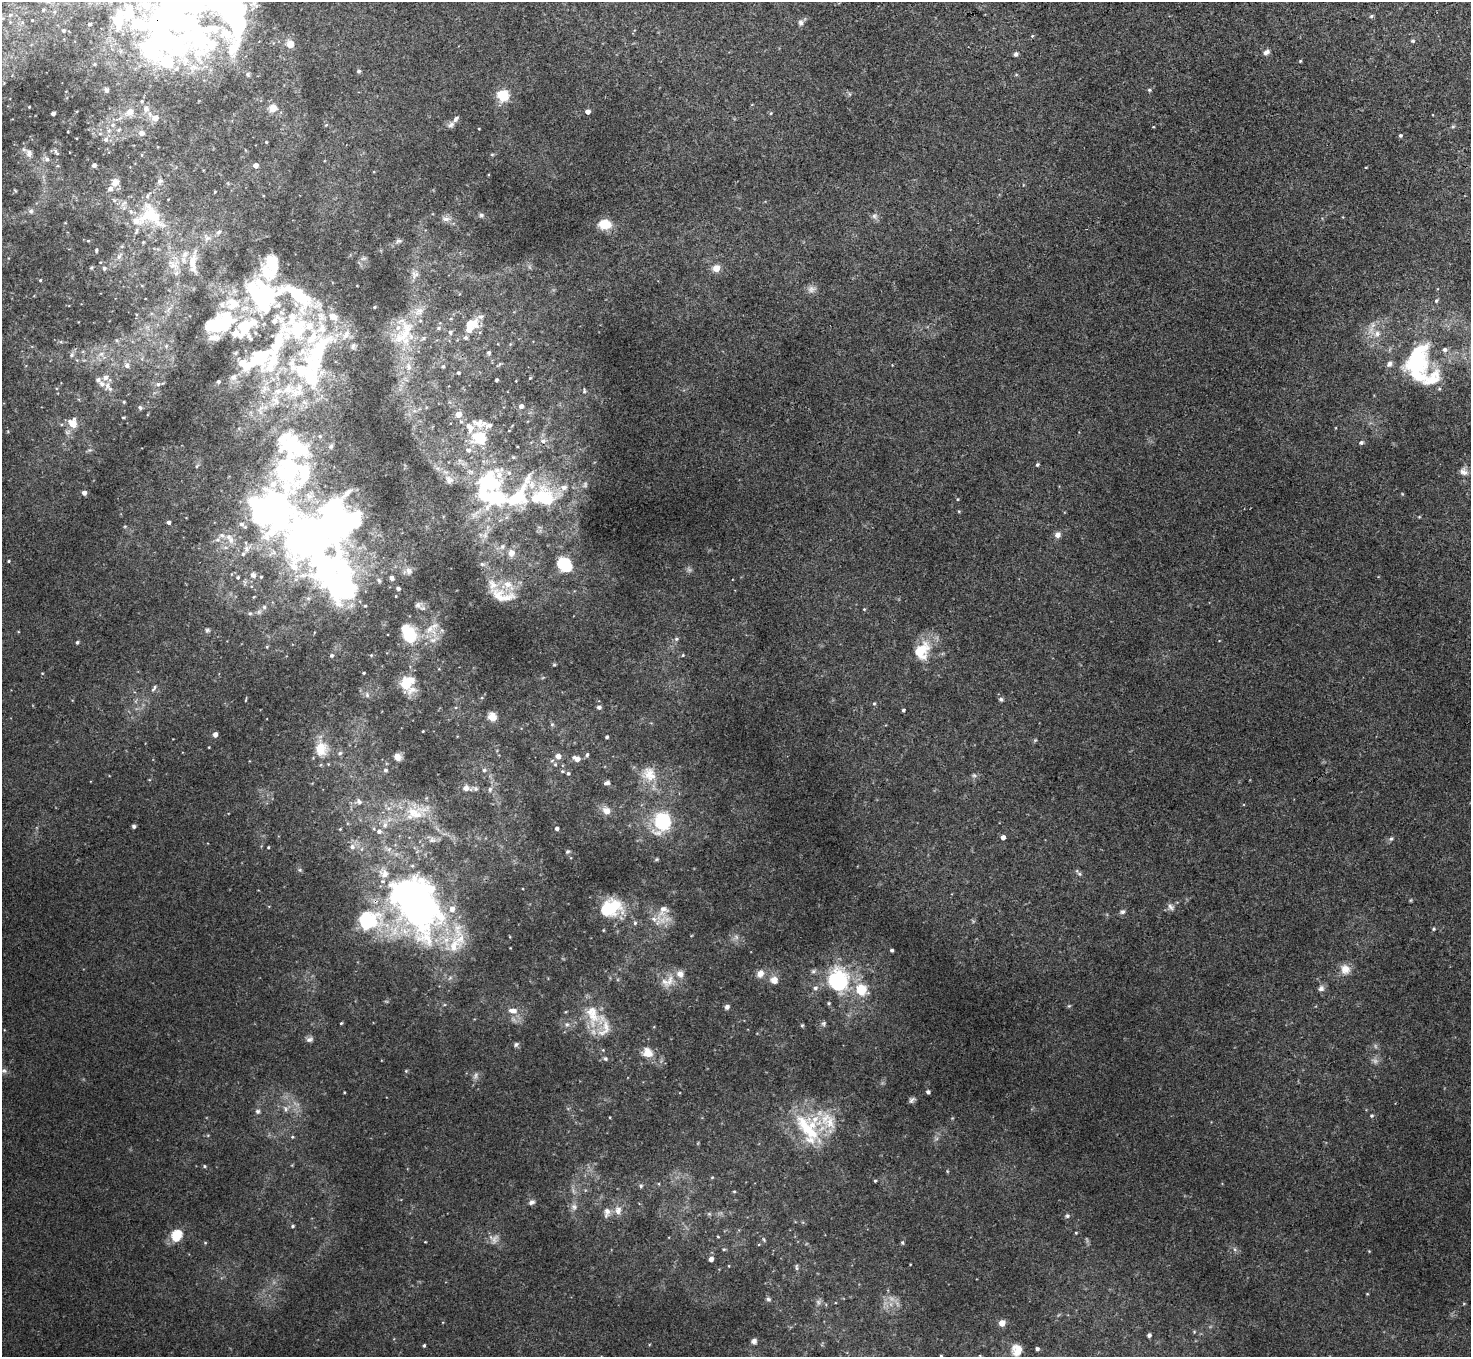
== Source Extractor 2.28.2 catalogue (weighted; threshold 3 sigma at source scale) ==
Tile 10 of 4 x 4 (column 2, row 3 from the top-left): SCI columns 1469-2937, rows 1512-2866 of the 5877 x 5870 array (HDU 1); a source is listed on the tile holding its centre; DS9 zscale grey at full resolution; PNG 1473 x 1359 px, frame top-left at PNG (2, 2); no overlay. Shown black and unused: <1% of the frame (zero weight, under 3 of 4 exposures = <1% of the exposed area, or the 3 px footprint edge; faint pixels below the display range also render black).
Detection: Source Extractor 2.28.2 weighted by HDU 2 'WHT'; one run over the whole footprint, this tile lists its part. Background 0.011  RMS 0.0047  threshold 0.0212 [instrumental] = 3 sigma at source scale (4.5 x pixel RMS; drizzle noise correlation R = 1.50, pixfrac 1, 0.05/0.05 arcsec/px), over >= 5 px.
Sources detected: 339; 2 too faint to see at this stretch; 11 inside a brighter object's white glare — not listed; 58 inside a brighter listed object's ellipse — not listed separately; the other 268 listed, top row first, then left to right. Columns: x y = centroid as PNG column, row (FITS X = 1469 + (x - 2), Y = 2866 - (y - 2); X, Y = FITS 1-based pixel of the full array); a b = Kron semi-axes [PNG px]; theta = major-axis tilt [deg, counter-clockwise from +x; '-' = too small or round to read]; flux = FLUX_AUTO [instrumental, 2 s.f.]
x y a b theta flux
231 5 96 75 87 150
43 10 5 4 - 0.65
129 12 28 19 77 20
10 15 6 6 - 1.3
1371 16 5 4 - 0.7
32 20 4 3 - 0.48
801 22 8 7 - 1.4
90 24 4 3 - 0.8
63 31 4 4 - 0.72
1032 36 5 4 - 0.51
1413 41 6 4 0 0.66
1266 52 8 6 34 1.6
1016 54 5 5 - 1.3
1300 61 4 3 - 0.44
167 63 122 87 -60 140
95 64 4 3 - 0.38
359 71 5 4 - 0.72
106 90 4 4 - 1.2
1149 90 5 4 - 0.66
503 95 11 10 - 11
142 101 4 4 - 0.49
273 108 11 10 - 3.8
146 109 9 8 - 2.3
588 111 4 4 - 2.5
130 112 7 6 - 3.9
53 113 4 3 - 1.6
771 113 5 3 - 0.46
155 118 7 6 - 4
113 125 6 5 - 1.2
326 125 4 4 - 0.41
451 125 9 6 37 1.5
1453 126 6 4 20 0.57
119 130 6 4 48 0.72
141 133 7 6 - 2.1
1400 135 4 4 - 0.87
106 139 7 6 - 1.4
266 142 3 3 - 0.41
56 152 9 3 -60 0.73
29 154 9 7 -90 1.7
492 155 5 3 - 0.46
47 159 7 5 -5 1.1
94 165 4 4 - 1.4
255 165 4 4 - 3
1366 167 5 3 - 0.34
159 181 8 6 86 1.5
115 182 10 8 42 2.9
215 191 4 3 - 0.33
31 211 6 6 - 1.2
481 215 6 5 - 0.98
151 216 41 29 -35 24
874 216 7 6 - 1.2
446 219 11 7 7 2.1
605 224 12 9 -5 9.9
219 232 7 5 40 1
207 238 7 4 19 1.1
88 241 4 3 - 0.4
398 241 9 4 25 0.99
96 250 5 3 - 0.5
119 256 10 4 45 1.2
193 263 29 9 -86 6.7
173 265 11 9 13 3.6
91 268 5 3 - 0.47
104 268 5 4 - 0.82
716 268 5 4 - 9.5
415 275 10 9 - 2.2
40 280 3 3 - 0.39
811 289 10 9 - 2.2
263 296 48 37 -35 64
1436 300 6 4 68 0.71
374 307 4 3 - 0.48
333 317 12 9 -35 5
474 323 13 10 -83 5.2
218 328 43 17 43 25
438 328 5 5 - 0.78
450 332 6 5 - 0.96
404 333 48 24 71 25
1377 334 8 8 - 2.7
240 336 7 6 - 2
249 337 10 4 -54 1.2
465 338 6 5 - 0.96
166 346 5 4 - 0.61
1445 349 6 5 - 1.5
235 353 5 4 - 0.55
489 353 5 5 - 0.71
101 354 9 6 15 2.3
72 355 7 5 42 1.2
1415 359 50 20 53 29
242 362 5 5 - 6.4
127 365 7 6 - 1.8
443 366 5 5 - 0.71
311 372 70 55 -58 92
458 373 4 4 - 0.72
233 377 7 7 - 1.5
530 378 4 3 - 0.42
496 380 3 3 - 0.74
1431 380 33 17 48 11
218 382 3 3 - 0.84
102 384 11 8 -46 2.9
158 384 5 5 - 0.89
584 391 6 4 81 0.62
124 402 4 4 - 0.5
521 406 5 4 - 1.7
140 407 6 4 -62 0.72
458 414 6 5 - 4.7
73 423 12 10 -70 6.1
478 423 22 12 -15 5.5
479 437 14 12 -20 17
543 441 7 5 -14 1.2
1361 443 6 5 - 0.99
292 445 53 31 -32 47
468 450 8 6 -32 1.7
1037 465 4 4 - 0.68
1463 472 11 8 -31 2.1
449 480 11 9 -38 2.6
487 482 34 28 -3 37
564 487 8 6 7 2.2
84 493 4 4 - 2
517 497 66 29 50 39
957 499 4 3 - 0.36
279 506 74 38 -76 120
959 511 4 3 - 0.43
169 522 4 4 - 1.4
241 524 7 6 - 1.4
311 534 51 27 27 240
222 535 7 6 - 1.5
1058 535 8 7 - 1.8
230 540 10 8 -88 2.7
502 547 7 6 - 1.4
246 548 8 7 - 1.8
511 553 6 6 - 4.4
9 561 3 3 - 0.46
326 564 62 59 43 140
482 564 6 5 - 0.86
565 565 20 16 -45 14
409 571 11 8 -70 2.1
253 575 6 5 - 1.9
391 578 4 4 - 2.1
507 584 11 9 -28 4.6
398 588 4 3 - 1.3
499 596 25 12 -51 6.6
418 605 9 7 33 1.5
264 607 5 5 - 0.94
864 609 4 3 - 0.39
250 613 5 4 - 0.73
430 629 15 6 52 3.5
207 630 6 5 - 0.93
409 634 21 14 -68 16
676 639 5 5 - 0.78
77 642 4 3 - 0.74
267 647 5 3 - 0.4
922 651 26 19 65 13
332 655 5 4 - 0.91
371 655 5 4 - 0.53
683 655 4 4 - 0.45
364 673 3 3 - 0.53
406 684 17 12 -78 11
154 688 10 4 59 1
367 695 7 5 -48 1.1
1001 699 5 5 - 0.86
874 704 5 3 - 0.5
599 707 5 4 - 1.4
903 710 3 3 - 0.72
492 716 10 9 - 3.8
552 724 5 5 - 0.69
423 731 3 2 - 0.33
215 734 4 4 - 2.4
607 737 3 3 - 0.86
321 749 20 17 88 9.6
340 753 7 5 32 1.1
587 755 5 4 - 0.83
558 756 5 5 - 3.3
397 757 8 7 - 2.8
577 759 8 5 -23 2.9
555 764 5 5 - 0.62
385 770 5 5 - 1
484 770 5 5 - 0.81
562 771 5 4 - 0.65
568 773 5 4 - 0.75
649 774 22 17 -57 9.1
974 775 6 5 - 0.87
606 783 7 4 11 1.3
466 788 8 6 -10 3.3
490 789 6 6 - 1.2
359 802 8 6 -47 1.7
606 811 10 8 -28 3.6
414 813 26 18 -4 15
663 821 24 19 72 26
385 825 7 7 - 1.8
134 826 4 4 - 1.1
340 829 4 3 - 0.43
557 829 4 4 - 1.3
379 831 6 6 - 1.6
1003 837 4 4 - 2.5
1391 839 7 5 21 0.9
268 847 3 2 - 0.42
352 847 7 6 - 1.5
567 852 7 4 31 0.59
657 859 6 3 70 0.52
415 902 73 47 -59 220
1170 907 10 6 -57 1.5
610 908 27 19 22 20
663 910 15 10 62 5
1122 912 7 5 28 1.1
368 920 28 24 19 32
635 923 5 5 - 0.71
1434 929 5 4 - 0.53
603 930 5 3 - 0.37
892 950 3 3 - 0.74
1345 969 13 12 - 4.3
680 974 11 9 -48 3.2
760 974 10 8 62 3
774 980 11 10 - 3.3
670 981 20 8 67 4.6
838 981 19 18 - 41
815 988 6 5 - 1.1
1321 988 8 8 - 1.7
861 989 15 13 -64 10
829 1003 5 4 - 0.6
727 1007 6 5 - 1.5
513 1011 12 6 -7 3.1
593 1015 35 18 -73 15
341 1023 3 3 - 0.42
823 1023 7 6 - 0.96
567 1024 6 5 - 1
802 1025 5 4 - 0.55
309 1039 9 6 13 1.4
516 1044 7 4 62 0.8
647 1053 11 10 - 5.8
605 1059 5 5 - 0.88
4 1071 7 7 - 1.3
406 1071 4 4 - 0.48
476 1075 10 4 89 1.2
928 1092 4 4 - 0.87
912 1100 9 5 40 1
286 1109 7 4 -89 1
258 1111 6 6 - 1.1
1371 1116 5 4 - 0.65
830 1123 22 16 -70 11
807 1128 49 16 -49 24
292 1137 5 3 - 0.5
205 1166 4 4 - 0.53
875 1181 3 3 - 0.54
641 1186 6 5 - 0.96
734 1191 5 3 - 0.43
532 1202 9 6 29 1.3
574 1207 8 6 -87 1.6
618 1210 12 10 82 3.6
607 1212 15 8 79 2.9
1067 1216 5 5 - 0.8
292 1226 5 3 - 0.63
1076 1233 4 3 - 0.42
177 1235 5 5 - 35
718 1237 4 3 - 0.35
902 1242 5 3 - 0.48
205 1243 5 3 - 0.41
724 1249 5 3 - 0.45
711 1259 4 4 - 2.1
796 1267 10 4 -89 0.85
768 1299 6 4 -17 0.88
818 1302 7 4 -72 0.95
1002 1323 4 4 - 6.2
1194 1332 5 3 - 0.38
1149 1335 4 4 - 0.97
754 1341 6 6 - 1.3
424 1345 3 3 - 0.66
1037 1349 4 4 - 1.1
1017 1350 15 13 -83 6.1
941 1356 3 2 - 0.33
Overlapping masked pixels (flux is a lower limit): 3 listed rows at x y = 231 5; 167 63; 368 920
Isophote crosses this tile's border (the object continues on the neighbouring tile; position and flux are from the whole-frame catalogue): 3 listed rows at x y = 231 5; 167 63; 941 1356
Unlisted compact peaks at least as high as the median listed source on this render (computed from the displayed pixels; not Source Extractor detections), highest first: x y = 1079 874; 554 664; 300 870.